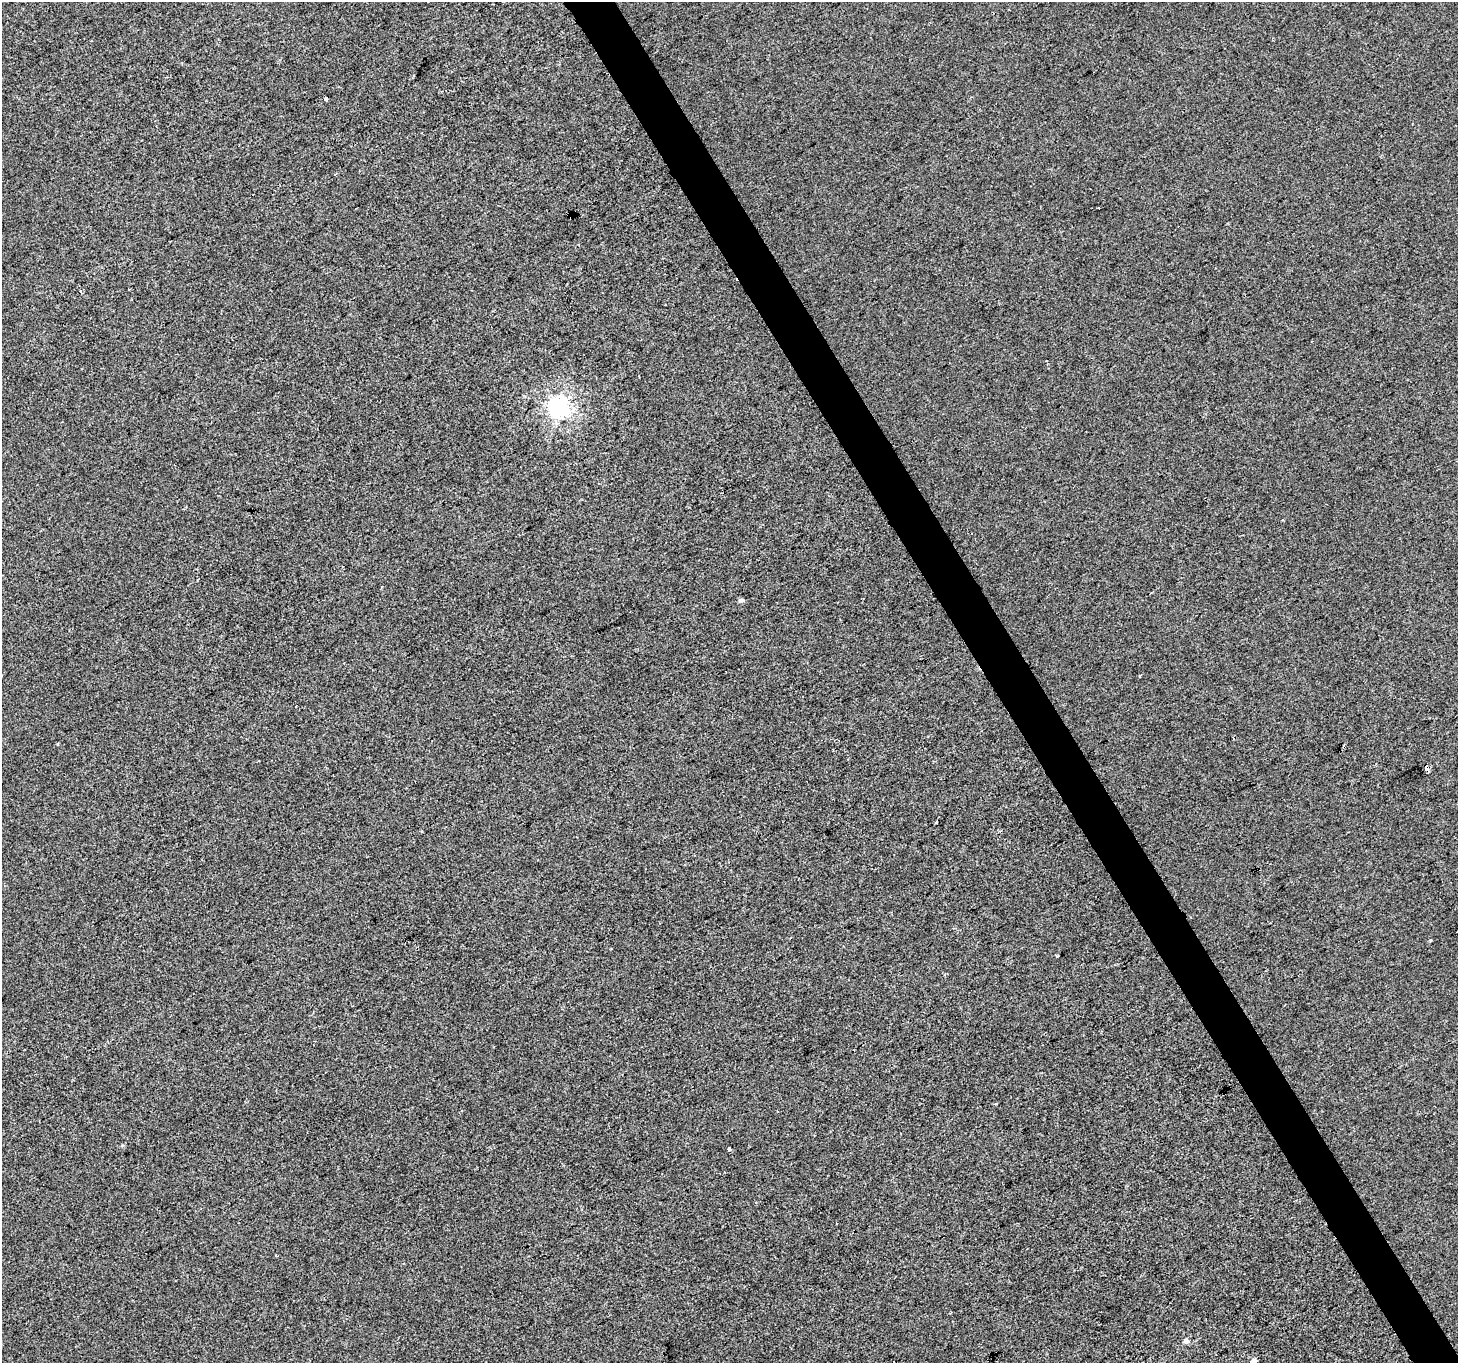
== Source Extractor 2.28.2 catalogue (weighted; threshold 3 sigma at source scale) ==
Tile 6 of 4 x 4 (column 2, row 2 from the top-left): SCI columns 1459-2914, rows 2892-4252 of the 5827 x 5722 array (HDU 1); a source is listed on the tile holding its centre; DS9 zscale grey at full resolution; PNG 1460 x 1365 px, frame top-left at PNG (2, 2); no overlay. Shown black and unused: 3% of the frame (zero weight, under 2 of 3 exposures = <1% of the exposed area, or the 3 px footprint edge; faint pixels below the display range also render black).
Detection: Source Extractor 2.28.2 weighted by HDU 2 'WHT'; one run over the whole footprint, this tile lists its part. Background 0.00146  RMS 0.0056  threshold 0.0253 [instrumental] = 3 sigma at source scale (4.5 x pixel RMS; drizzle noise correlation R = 1.50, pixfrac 1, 0.0396/0.0396 arcsec/px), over >= 5 px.
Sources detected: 13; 2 cosmic-ray / hot-pixel residue — not listed; the other 11 listed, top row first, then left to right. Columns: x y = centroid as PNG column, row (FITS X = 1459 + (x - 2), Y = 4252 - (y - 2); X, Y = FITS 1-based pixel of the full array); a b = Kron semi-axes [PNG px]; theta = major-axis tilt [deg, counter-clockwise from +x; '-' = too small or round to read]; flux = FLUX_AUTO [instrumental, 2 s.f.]
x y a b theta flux
326 99 3 3 - 2.7
1099 208 3 3 - 1.2
571 217 4 2 - 0.78
129 289 3 2 - 0.39
558 408 7 7 - 270
741 600 5 4 - 2
1426 767 5 3 - 71
1057 956 3 3 - 0.76
729 1149 4 4 - 2.5
1186 1341 5 5 - 2.4
1253 1361 4 4 - 3.9
Overlapping masked pixels (flux is a lower limit): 2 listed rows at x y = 571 217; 1426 767
Isophote crosses this tile's border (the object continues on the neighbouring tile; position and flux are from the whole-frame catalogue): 1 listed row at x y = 1253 1361